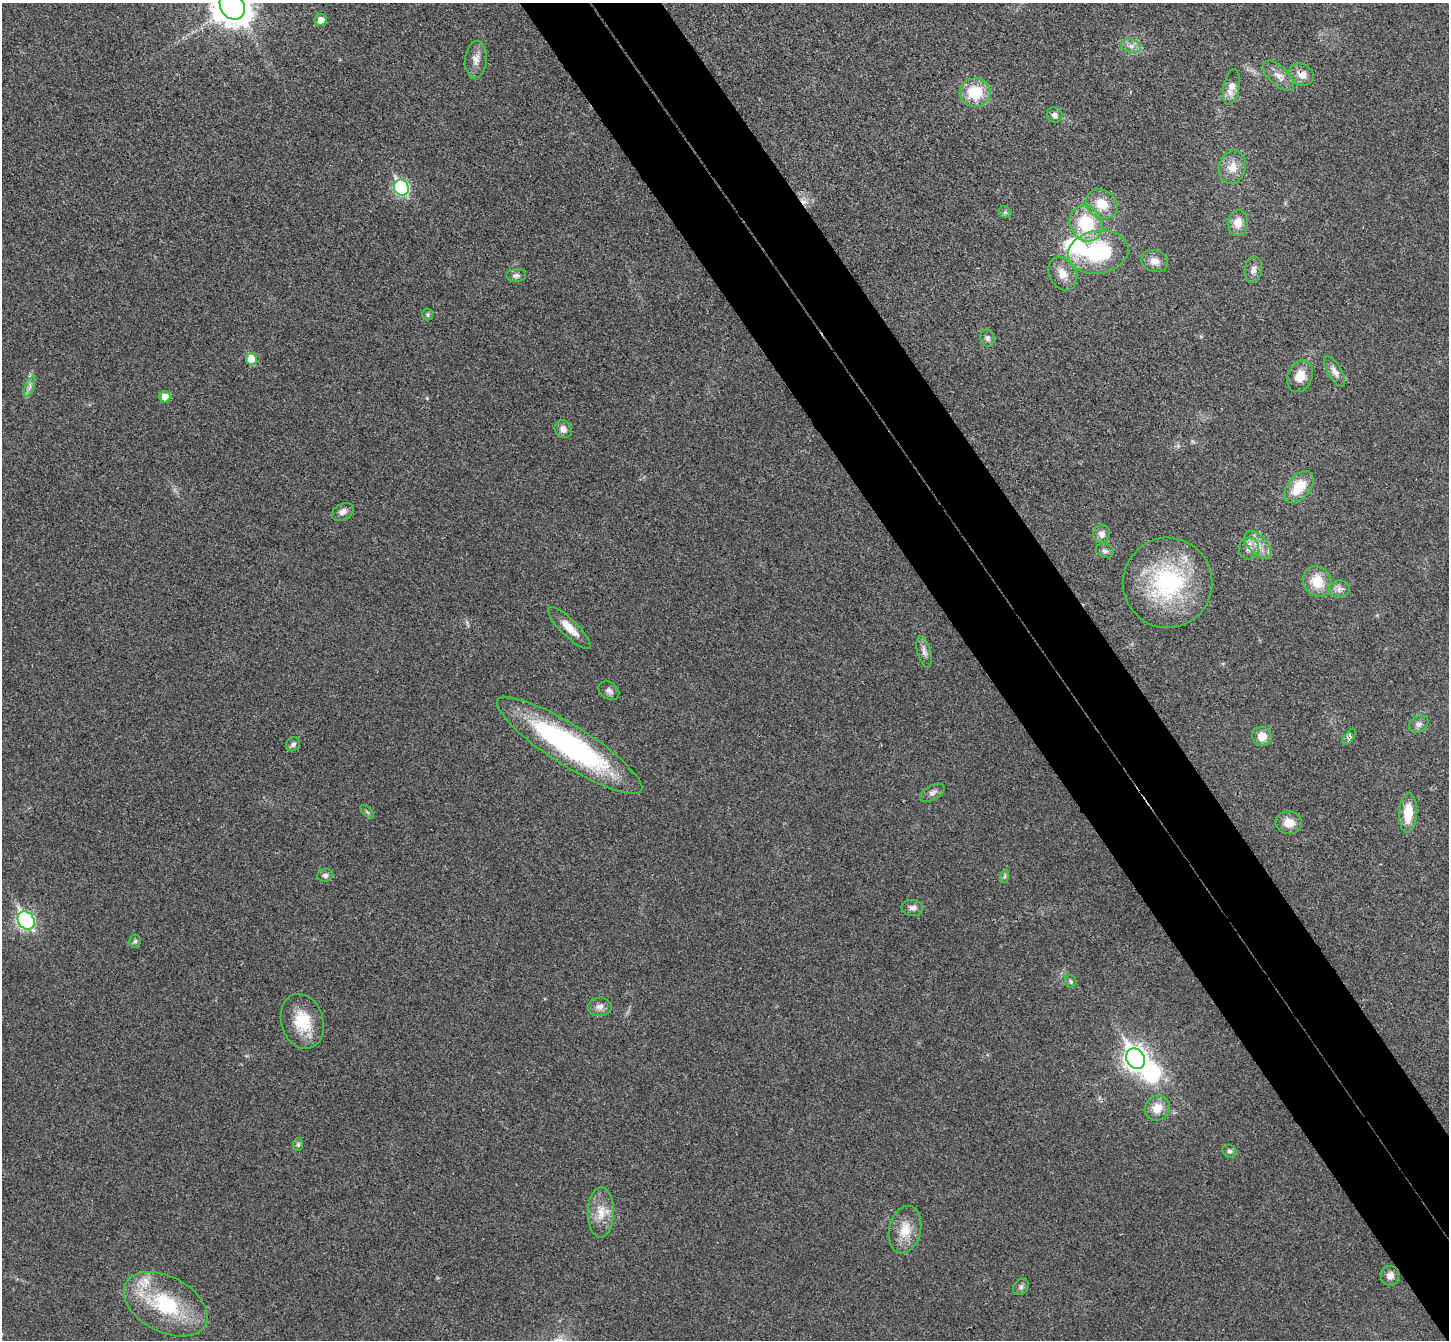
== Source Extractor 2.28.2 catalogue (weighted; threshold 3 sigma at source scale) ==
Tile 6 of 4 x 4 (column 2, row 2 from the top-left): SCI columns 1499-2945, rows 2869-4206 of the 5894 x 5870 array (HDU 1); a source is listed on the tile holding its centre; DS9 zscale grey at full resolution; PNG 1451 x 1342 px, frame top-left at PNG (2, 3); each listed source drawn as its Kron ellipse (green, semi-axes under 4 px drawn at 4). Shown black and unused: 9% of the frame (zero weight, under 3 of 4 exposures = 6% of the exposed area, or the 3 px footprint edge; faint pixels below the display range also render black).
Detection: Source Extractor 2.28.2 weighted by HDU 2 'WHT'; one run over the whole footprint, this tile lists its part. Background 0.0249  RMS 0.0047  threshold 0.0209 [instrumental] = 3 sigma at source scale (4.5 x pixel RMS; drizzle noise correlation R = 1.50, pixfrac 1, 0.05/0.05 arcsec/px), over >= 5 px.
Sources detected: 70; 1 inside a brighter object's white glare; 1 cosmic-ray / hot-pixel residue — neither listed nor drawn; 2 inside a brighter listed object's ellipse — not listed separately; the other 66 listed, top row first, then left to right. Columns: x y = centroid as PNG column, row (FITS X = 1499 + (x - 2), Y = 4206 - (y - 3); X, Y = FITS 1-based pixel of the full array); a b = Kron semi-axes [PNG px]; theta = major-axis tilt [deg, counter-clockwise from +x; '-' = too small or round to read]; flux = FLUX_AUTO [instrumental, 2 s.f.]
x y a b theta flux
232 6 14 11 -57 1000
321 20 6 6 - 4.1
1131 46 10 6 -10 2.3
476 60 19 11 85 4.2
1302 74 13 10 -29 4.3
1279 76 20 9 -44 4.4
1231 87 18 8 79 5.2
975 93 15 14 - 17
1055 115 8 7 - 2
1232 167 17 13 75 6
401 188 8 7 - 75
1102 204 17 14 -29 9.4
1005 212 6 5 - 0.79
1086 223 18 16 -62 23
1238 223 13 10 88 5.4
1098 252 30 21 9 39
1154 261 14 10 -18 3.8
1253 270 13 8 82 2.6
1063 274 17 13 -61 5.7
516 275 10 6 1 1.6
428 315 5 5 - 0.81
988 338 9 7 -72 1.6
251 359 6 5 - 11
1335 372 17 6 -59 3
1300 376 16 12 67 6.6
30 387 10 3 69 1.5
165 397 5 5 - 5.8
563 429 9 8 - 3
1299 487 18 11 49 12
343 512 11 8 29 2.4
1101 534 9 8 - 2.3
1258 545 17 9 -47 5.5
1249 549 11 10 - 3
1105 551 9 7 -20 1.6
1317 581 16 13 -60 10
1168 583 45 44 - 61
1339 589 11 8 9 2.4
569 628 28 8 -44 6.3
924 652 16 6 -76 2.6
609 691 11 8 -34 1.9
1419 724 10 7 33 2.1
1262 736 10 9 - 5.3
1349 737 9 4 54 1.2
293 744 7 6 - 1.5
570 745 85 20 -32 91
932 793 13 7 29 2
367 812 8 3 -45 0.65
1408 813 19 9 87 11
1289 823 13 11 -8 5.5
325 875 8 6 15 1.4
1005 876 7 4 71 0.9
912 908 11 8 -5 2.1
26 920 9 8 - 110
135 941 6 5 - 0.88
1071 981 6 5 - 0.85
600 1007 12 9 2 2.6
302 1021 28 21 -72 15
1136 1059 11 9 -58 340
1157 1108 13 12 - 6.2
298 1144 6 5 - 0.83
1229 1151 7 6 - 1.3
601 1212 25 13 89 8.4
905 1230 24 15 77 9.7
1390 1276 10 9 - 2.5
1021 1287 9 7 46 1.4
166 1304 45 27 -28 39
Overlapping masked pixels (flux is a lower limit): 2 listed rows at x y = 1302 74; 1349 737
Isophote crosses this tile's border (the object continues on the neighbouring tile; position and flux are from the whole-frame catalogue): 1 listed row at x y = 232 6